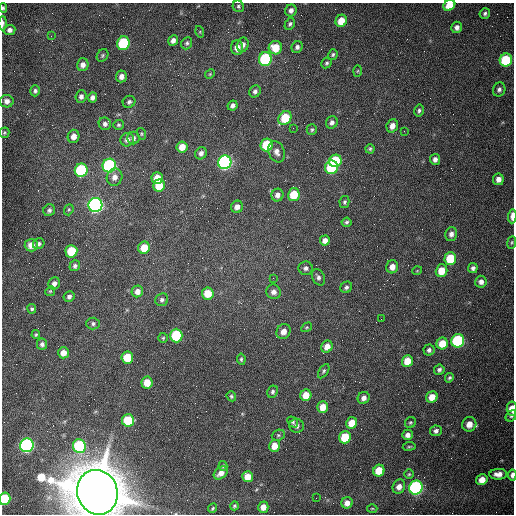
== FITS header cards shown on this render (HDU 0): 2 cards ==
NAXIS1  =                  512 /fastest changing axis
NAXIS2  =                  512 /next to fastest changing axis

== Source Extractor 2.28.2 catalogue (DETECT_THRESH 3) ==
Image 512 x 512 px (HDU 0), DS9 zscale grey, 1 PNG px = 1 image px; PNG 516 x 516 px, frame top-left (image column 1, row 512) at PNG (2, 3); each listed source drawn as its Kron ellipse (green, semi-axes under 4 px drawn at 4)
Background 1540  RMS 24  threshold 71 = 3 sigma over >= 5 px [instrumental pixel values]
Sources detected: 160; all 160 listed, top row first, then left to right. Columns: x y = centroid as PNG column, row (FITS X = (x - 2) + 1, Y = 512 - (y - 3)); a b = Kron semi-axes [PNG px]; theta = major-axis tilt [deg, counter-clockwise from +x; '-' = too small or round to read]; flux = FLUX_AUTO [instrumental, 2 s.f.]
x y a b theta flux
449 5 6 5 - 2.3e+04
238 6 6 5 - 2.8e+03
3 8 4 3 - 2.3e+03
291 10 6 5 - 6.5e+03
485 13 5 5 - 3.4e+03
341 21 6 5 - 2.3e+04
3 23 7 3 89 4.7e+03
290 24 6 4 61 3.4e+03
457 27 5 5 - 6.6e+03
10 30 6 5 - 6.1e+03
200 32 6 4 -73 1.6e+03
51 36 3 3 - 1.3e+03
173 40 5 5 - 7.0e+03
123 43 7 6 - 1.3e+05
187 43 6 5 - 3.5e+03
243 45 7 6 - 7.4e+03
297 47 6 5 - 4.7e+03
237 48 7 6 - 1.2e+04
275 48 6 6 - 3.3e+04
102 55 7 5 55 2.7e+03
333 55 5 4 - 2.8e+03
265 59 7 6 - 2.0e+05
506 60 6 6 - 1.0e+05
327 63 5 5 - 2.7e+03
83 65 6 6 - 8.0e+03
358 71 5 3 - 1.7e+03
210 74 5 4 - 2.0e+03
121 76 6 5 - 7.5e+03
499 89 7 6 - 4.6e+03
35 91 5 4 - 3.7e+03
255 91 6 5 - 4.7e+03
81 97 6 5 - 4.9e+03
92 97 5 4 - 5.8e+03
7 101 7 6 - 7.1e+03
129 102 6 6 - 4.2e+03
232 106 5 4 - 5.1e+03
419 111 6 4 76 3.5e+03
285 118 7 6 - 6.1e+04
332 122 6 5 - 5.5e+03
105 124 6 6 - 5.2e+03
118 125 5 5 - 2.7e+03
392 126 7 5 70 1.1e+04
293 128 2 2 - 7.3e+02
312 130 5 5 - 2.7e+03
404 131 2 2 - 7.1e+02
4 133 5 5 - 2.2e+03
141 134 6 4 -72 1.9e+03
73 136 7 6 - 1.2e+04
134 138 6 6 - 5.0e+03
127 140 7 6 - 7.4e+03
267 145 6 6 - 8.6e+04
182 147 5 5 - 1.8e+04
370 149 5 4 - 2.4e+03
277 152 11 8 -69 9.4e+03
201 153 6 5 - 5.7e+03
435 159 5 5 - 6.6e+03
335 161 6 6 - 7.4e+04
225 162 7 6 - 4.4e+05
109 166 7 6 - 2.6e+05
331 167 7 6 - 1.2e+05
81 170 7 6 - 2.0e+05
114 177 8 7 - 1.0e+04
157 178 6 5 - 2.6e+04
498 179 6 5 - 9.5e+03
159 185 6 6 - 3.3e+04
277 195 6 6 - 8.2e+03
294 195 6 6 - 4.8e+04
344 202 6 5 - 2.9e+03
95 205 7 7 - 5.4e+05
237 207 6 6 - 9.5e+03
49 210 6 5 - 4.4e+03
69 210 6 4 69 2.2e+03
512 216 7 3 88 1.3e+04
347 222 5 4 - 3.0e+03
451 234 7 5 76 7.3e+03
325 240 5 5 - 8.4e+03
512 242 6 4 83 2.1e+03
39 244 6 5 - 4.1e+03
31 245 6 6 - 1.3e+04
144 248 6 5 - 3.2e+04
71 251 6 6 - 6.6e+04
450 259 6 6 - 5.7e+04
75 266 5 5 - 3.9e+03
392 267 6 6 - 1.1e+04
306 268 7 6 - 5.0e+03
473 268 5 4 - 4.5e+03
417 271 5 3 - 1.2e+03
441 271 6 5 - 2.8e+04
318 277 9 6 -64 4.9e+03
273 278 3 2 - 8.2e+02
481 282 6 6 - 7.8e+03
54 283 6 5 - 6.5e+03
346 287 6 5 - 4.2e+03
50 291 5 4 - 2.0e+03
137 291 6 5 - 1.0e+04
274 292 7 7 - 7.1e+03
208 293 6 6 - 3.2e+04
69 297 5 5 - 4.9e+03
162 300 7 6 - 4.0e+03
32 309 5 4 - 2.8e+03
381 319 2 2 - 7.1e+02
93 324 6 6 - 3.9e+03
307 327 6 3 31 1.7e+03
283 331 8 6 56 1.2e+04
36 335 4 3 - 2.1e+03
176 335 7 6 - 1.0e+05
163 338 5 5 - 2.1e+03
458 341 7 6 - 2.0e+05
442 343 6 5 - 2.8e+04
42 344 6 5 - 5.0e+03
327 347 6 5 - 1.2e+04
429 350 5 5 - 4.6e+03
63 353 5 5 - 1.3e+04
127 358 6 6 - 4.4e+04
241 359 6 4 -82 2.6e+03
407 361 6 5 - 2.4e+04
439 370 5 5 - 4.0e+03
324 371 8 4 57 2.8e+03
449 378 5 4 - 3.1e+03
147 383 6 5 - 2.4e+04
273 392 6 5 - 3.7e+03
306 395 6 5 - 2.4e+04
231 396 5 4 - 2.6e+03
432 397 6 5 - 1.9e+04
364 398 6 5 - 8.0e+03
323 407 6 5 - 2.0e+04
512 409 7 5 -87 1.7e+04
511 416 6 5 - 3.0e+03
128 420 6 6 - 6.0e+04
293 422 6 4 -47 2.8e+03
352 423 6 5 - 2.7e+04
410 423 6 5 - 2.5e+03
469 424 7 7 - 1.7e+04
297 426 7 7 - 5.6e+03
436 431 6 5 - 5.3e+03
278 435 7 5 20 2.7e+03
407 435 5 5 - 7.2e+03
345 437 6 6 - 5.0e+04
27 445 7 6 - 4.2e+05
79 446 7 6 - 1.5e+05
274 446 6 5 - 2.1e+04
409 446 6 3 8 1.9e+03
223 466 5 4 - 2.6e+03
379 470 6 5 - 3.2e+04
221 473 8 5 38 1.1e+04
409 474 5 4 - 2.1e+03
498 474 9 5 3 1.1e+04
512 475 5 3 - 6.3e+03
247 477 5 5 - 1.9e+04
482 480 6 5 - 1.5e+04
399 487 7 6 - 1.1e+04
416 488 7 6 - 3.4e+05
97 492 22 20 -72 1.5e+07
316 498 2 2 - 3.6e+03
5 499 6 5 - 9.5e+04
347 503 6 5 - 1.1e+04
234 506 4 4 - 2.7e+03
263 507 5 5 - 1.3e+04
213 508 5 3 - 2.0e+03
372 508 5 3 - 1.5e+03
At the frame edge (FLAGS 8, measured only in part): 9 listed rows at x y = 449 5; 3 8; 3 23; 512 216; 512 242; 512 409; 512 475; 97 492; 5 499